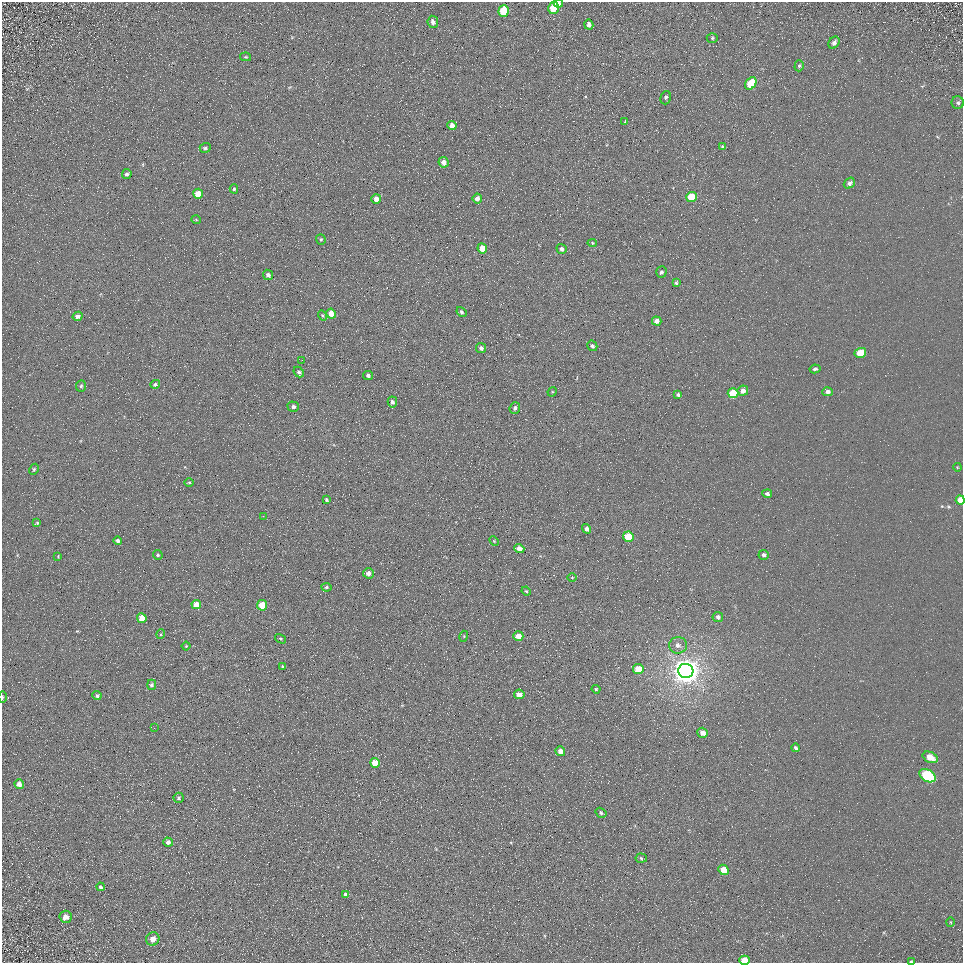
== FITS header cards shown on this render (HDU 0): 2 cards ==
NAXIS1  =                  961
NAXIS2  =                  961

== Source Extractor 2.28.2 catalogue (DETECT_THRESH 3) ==
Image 961 x 961 px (HDU 0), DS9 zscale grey, 1 PNG px = 1 image px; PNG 965 x 965 px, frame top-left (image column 1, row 961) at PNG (2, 2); each listed source drawn as its Kron ellipse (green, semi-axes under 4 px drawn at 4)
Background 5.14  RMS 7.8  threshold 23.3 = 3 sigma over >= 5 px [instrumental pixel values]
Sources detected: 112; all 112 listed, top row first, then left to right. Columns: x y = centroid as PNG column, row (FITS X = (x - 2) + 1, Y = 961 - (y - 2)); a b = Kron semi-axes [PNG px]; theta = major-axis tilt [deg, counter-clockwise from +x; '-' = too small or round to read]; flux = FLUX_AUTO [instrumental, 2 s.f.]
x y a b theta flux
558 3 5 4 - 2500
553 8 6 5 - 15000
503 11 6 5 - 19000
433 22 6 5 - 2100
589 25 5 4 - 2000
712 38 5 5 - 750
834 43 6 5 - 2100
246 57 5 4 - 580
799 66 5 4 - 880
751 83 7 5 53 16000
666 98 7 5 74 1500
958 103 6 6 - 1200
625 122 4 3 - 710
452 126 4 4 - 4700
723 147 4 4 - 1100
205 148 5 5 - 1200
444 162 5 5 - 2900
127 174 5 4 - 1200
849 183 6 5 - 1500
234 189 4 4 - 850
198 194 5 5 - 11000
691 197 5 5 - 17000
376 199 5 5 - 4100
477 199 5 4 - 2900
196 220 5 3 - 410
321 239 5 4 - 900
592 243 5 4 - 720
482 248 5 5 - 11000
562 249 5 4 - 1800
661 272 6 5 - 1300
268 275 5 4 - 1700
676 283 3 3 - 760
461 312 5 4 - 960
331 314 5 4 - 7500
77 316 5 4 - 2000
322 316 5 4 - 610
657 321 4 4 - 3300
592 346 5 5 - 1300
481 348 5 5 - 1700
860 353 6 4 17 10000
302 360 2 2 - 540
815 369 5 4 - 1300
299 372 6 4 -47 1100
368 376 5 4 - 1200
155 384 5 4 - 1200
81 386 6 5 - 950
743 391 5 5 - 3000
552 392 5 4 - 510
827 392 5 4 - 1900
733 393 5 5 - 21000
678 394 4 3 - 1300
392 402 5 4 - 1700
293 407 6 5 - 1400
515 408 6 5 - 1300
957 467 4 3 - 430
34 469 5 4 - 670
189 482 4 3 - 500
767 494 5 4 - 1600
326 500 4 3 - 850
960 500 5 4 - 5000
263 516 2 2 - 2800
37 523 4 4 - 690
587 529 5 4 - 2000
628 537 5 5 - 18000
118 541 4 4 - 1500
494 541 5 3 - 580
519 548 5 4 - 2800
158 555 5 4 - 870
764 555 5 5 - 1700
58 556 4 3 - 380
368 573 5 5 - 2400
572 577 5 3 - 440
326 587 5 4 - 970
526 591 5 4 - 540
196 604 5 4 - 5300
262 605 5 5 - 15000
718 617 5 5 - 1500
142 618 5 4 - 7600
161 634 5 3 - 460
464 636 5 3 - 530
518 636 5 5 - 5400
281 639 6 3 -31 630
678 645 9 8 - 2600
186 646 4 3 - 460
283 666 3 3 - 810
638 669 5 5 - 11000
686 671 7 7 - 780000
152 685 5 4 - 1300
596 689 4 3 - 700
519 694 5 5 - 3600
97 696 4 4 - 1100
2 697 5 2 - 670
154 728 3 3 - 260
703 733 5 5 - 3600
795 748 4 3 - 1100
560 751 5 4 - 4600
930 757 8 5 -27 7200
375 763 5 5 - 12000
927 776 9 6 -30 58000
19 784 5 4 - 3400
178 798 5 5 - 1100
601 813 6 4 -32 1200
168 842 5 4 - 2300
641 858 5 4 - 860
724 870 5 4 - 6800
100 887 4 4 - 980
346 894 4 4 - 2200
66 917 6 6 - 3300
950 922 5 3 - 510
153 939 7 6 - 3900
744 960 5 4 - 9600
911 961 3 3 - 570
At the frame edge (FLAGS 8, measured only in part): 5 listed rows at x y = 558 3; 960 500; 2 697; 744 960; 911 961